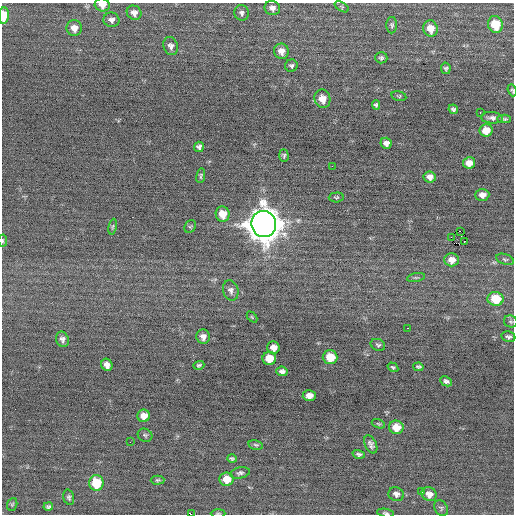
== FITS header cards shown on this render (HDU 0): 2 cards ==
NAXIS1  =                  512 / Axis length
NAXIS2  =                  512 / Axis length

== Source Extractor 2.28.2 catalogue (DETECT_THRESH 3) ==
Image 512 x 512 px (HDU 0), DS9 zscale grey, 1 PNG px = 1 image px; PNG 516 x 516 px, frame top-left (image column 1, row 512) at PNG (2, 3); each listed source drawn as its Kron ellipse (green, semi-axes under 4 px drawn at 4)
Background -0.0554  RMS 0.67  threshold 2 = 3 sigma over >= 5 px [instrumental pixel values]
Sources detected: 87; all 87 listed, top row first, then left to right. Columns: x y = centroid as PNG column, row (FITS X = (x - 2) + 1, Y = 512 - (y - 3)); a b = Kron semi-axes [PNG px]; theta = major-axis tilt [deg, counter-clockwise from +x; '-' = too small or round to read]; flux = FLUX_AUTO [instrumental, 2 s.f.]
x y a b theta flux
102 5 7 6 - 390
342 7 7 4 -32 65
272 8 8 7 - 190
134 13 8 7 - 230
241 13 8 7 - 140
4 16 8 5 86 910
111 20 8 7 - 190
495 24 8 7 - 1300
392 25 8 5 90 98
74 28 8 7 - 350
430 28 8 7 - 550
171 46 9 7 -72 180
281 51 8 7 - 310
381 58 6 5 - 87
291 66 6 6 - 100
446 68 6 4 -78 82
512 90 6 4 -69 58
399 96 7 4 -13 62
322 99 9 8 - 450
376 105 5 4 - 83
453 109 5 4 - 96
480 112 3 2 - 80
492 118 11 5 -4 150
504 119 6 4 -1 77
486 130 6 6 - 580
386 143 5 5 - 200
199 147 5 5 - 130
284 155 6 4 -87 84
469 163 6 6 - 340
332 166 2 2 - 360
201 176 7 3 79 68
430 177 6 5 - 250
482 195 7 6 - 270
336 197 7 5 3 68
223 214 8 7 - 610
264 224 13 12 - 81000
113 227 8 4 81 74
190 227 7 5 52 72
460 231 2 2 - 1600
451 237 3 2 - 8500
3 241 6 3 -86 72
464 241 2 2 - 45
505 259 9 5 -20 86
452 260 7 6 - 410
416 277 9 3 11 69
231 290 10 7 -74 190
496 299 8 7 - 1200
252 317 6 4 -45 50
511 321 7 6 - 91
407 328 3 2 - 170
203 337 7 7 - 230
508 337 7 5 -12 120
62 339 8 6 -72 160
378 345 7 5 -24 90
273 348 6 6 - 340
330 357 7 7 - 940
269 358 6 6 - 790
107 365 6 5 - 270
199 365 5 4 - 83
393 367 6 4 -33 69
418 367 5 4 - 83
282 371 5 5 - 160
446 381 6 4 -25 130
309 396 6 5 - 410
144 416 6 6 - 410
378 424 7 4 -20 60
396 427 7 6 - 690
145 435 7 6 - 89
130 442 2 2 - 26
371 444 10 5 -64 160
256 445 7 4 -11 76
359 454 6 4 -16 100
232 459 5 4 - 68
240 473 10 5 13 120
226 479 7 6 - 650
158 480 7 4 1 79
96 483 8 7 - 1400
422 491 2 2 - 310
396 494 8 7 - 180
429 494 8 6 -28 310
69 497 8 5 -74 94
12 504 6 5 - 62
48 506 5 4 - 86
441 508 8 6 -56 89
218 513 7 3 0 51
386 513 8 4 -10 86
191 514 2 2 - 500
At the frame edge (FLAGS 8, measured only in part): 7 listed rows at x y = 102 5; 4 16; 512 90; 3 241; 218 513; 386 513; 191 514